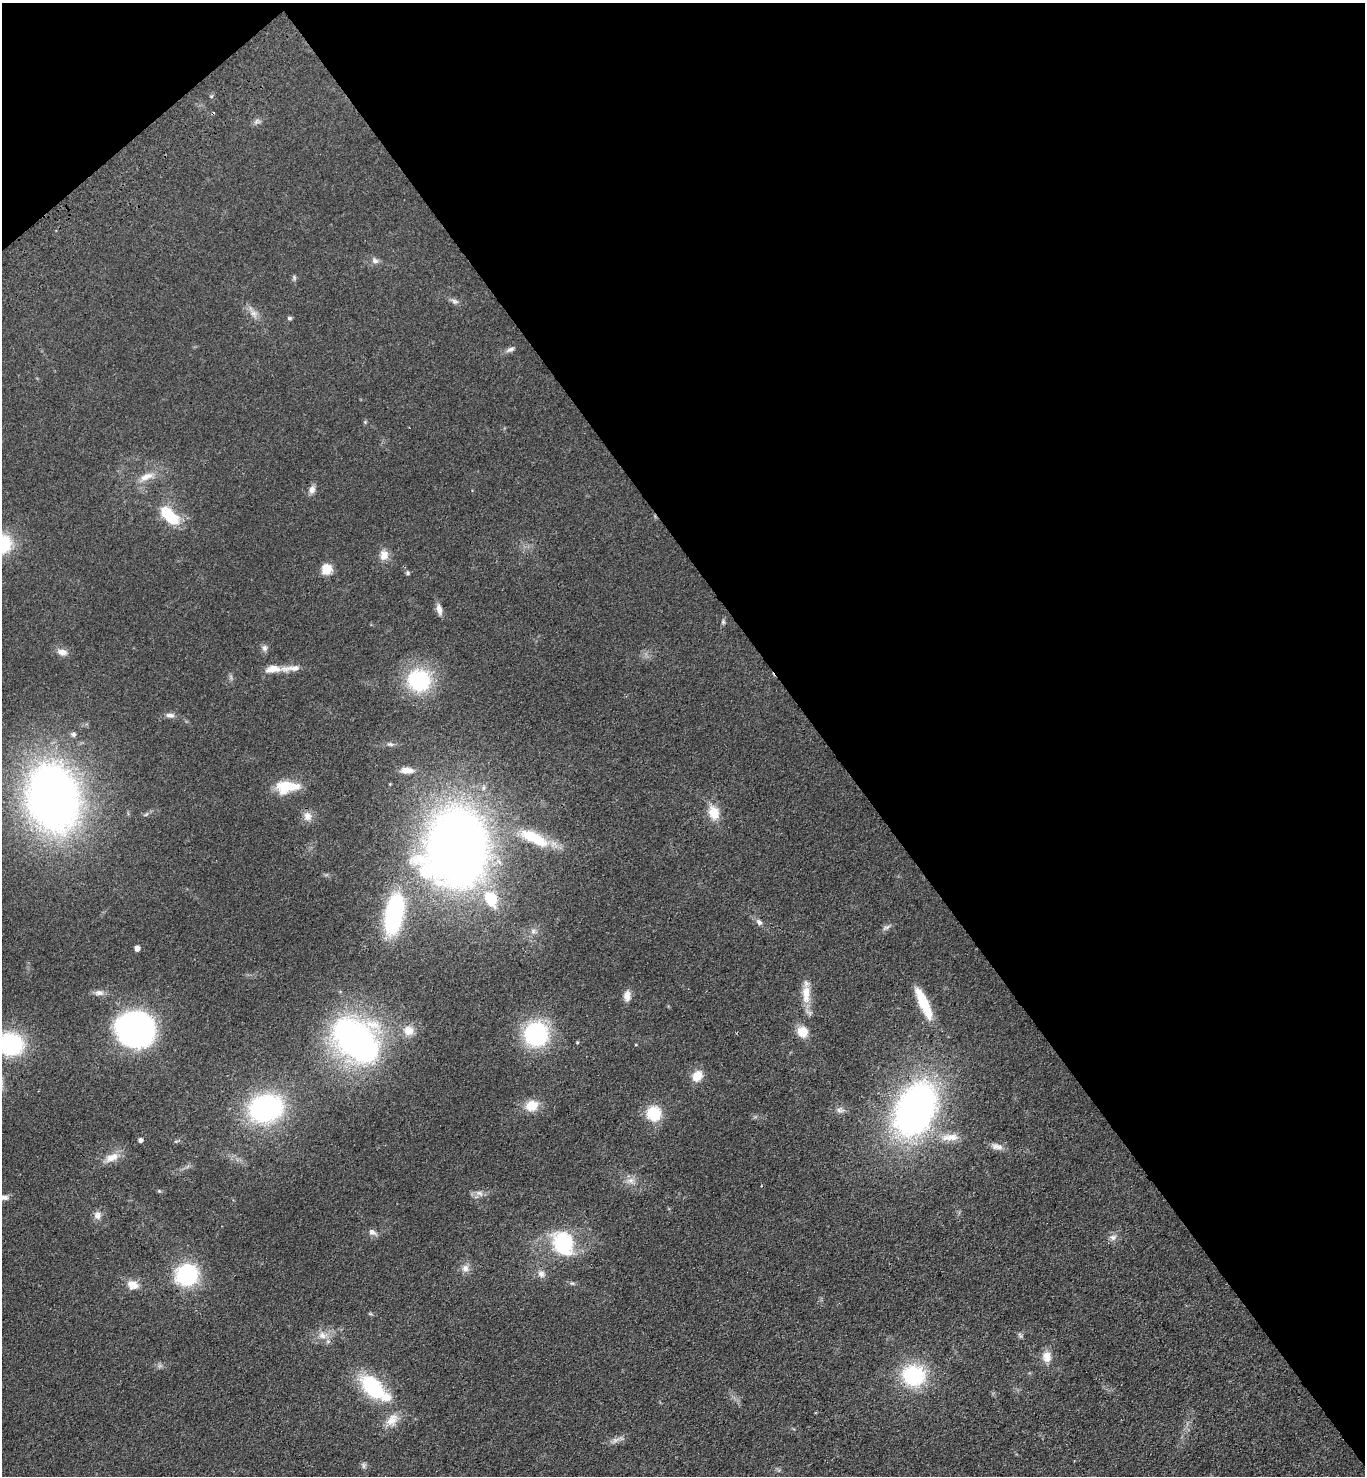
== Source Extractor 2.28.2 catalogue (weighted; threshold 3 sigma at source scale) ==
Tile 3 of 4 x 4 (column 3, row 1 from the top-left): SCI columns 3098-4460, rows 4519-5992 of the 6056 x 6087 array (HDU 1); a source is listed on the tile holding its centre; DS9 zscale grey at full resolution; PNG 1367 x 1478 px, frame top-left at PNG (2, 3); no overlay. Shown black and unused: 41% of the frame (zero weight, under 3 of 4 exposures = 6% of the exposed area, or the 3 px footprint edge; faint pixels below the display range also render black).
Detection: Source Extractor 2.28.2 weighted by HDU 2 'WHT'; one run over the whole footprint, this tile lists its part. Background 0.072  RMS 0.0064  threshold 0.0287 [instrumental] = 3 sigma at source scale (4.5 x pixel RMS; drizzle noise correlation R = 1.50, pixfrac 1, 0.05/0.05 arcsec/px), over >= 5 px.
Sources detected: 79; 1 too faint to see at this stretch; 1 cosmic-ray / hot-pixel residue — not listed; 2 inside a brighter listed object's ellipse — not listed separately; the other 75 listed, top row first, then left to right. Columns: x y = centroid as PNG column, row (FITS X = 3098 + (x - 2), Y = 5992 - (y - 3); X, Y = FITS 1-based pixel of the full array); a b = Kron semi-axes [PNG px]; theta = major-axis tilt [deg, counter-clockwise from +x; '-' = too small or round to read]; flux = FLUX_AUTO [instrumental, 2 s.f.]
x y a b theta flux
257 122 10 6 12 2
375 261 9 7 -30 2.7
294 277 8 4 -90 1.1
454 301 11 7 -27 2.2
254 314 12 7 -55 4
290 318 5 5 - 1.4
510 349 12 6 21 2.3
365 422 5 4 - 0.8
147 476 23 9 22 8
312 490 10 8 75 3.2
168 515 23 10 -44 30
384 555 14 12 81 5.8
326 569 6 5 - 42
407 573 6 5 - 1.1
439 609 15 7 -78 3.8
723 622 7 5 -70 1.1
264 648 9 7 -89 2.2
62 652 12 8 -14 4.4
273 669 23 10 6 7.6
419 680 20 18 -23 58
170 715 13 6 -9 2.8
73 734 7 6 - 1.6
390 744 10 5 -13 1.7
407 770 14 7 -2 6.2
287 787 23 13 6 22
53 798 46 34 -77 540
714 812 19 13 -70 11
146 814 8 3 45 1
307 816 13 11 -72 5
534 838 42 14 -27 26
457 846 58 47 77 690
491 898 19 14 -66 24
394 914 35 14 79 92
759 922 9 6 -44 2.2
886 927 14 4 25 1.9
533 931 7 7 - 2.1
137 948 5 4 - 4.4
99 993 12 7 1 3.3
806 994 27 10 89 11
627 996 13 8 85 4.7
924 1004 37 10 -66 24
135 1029 23 21 -34 310
408 1031 13 12 - 7.3
802 1032 15 13 -46 8.3
536 1034 21 20 - 73
356 1040 36 25 -43 280
577 1042 4 3 - 0.69
10 1044 25 20 -10 68
697 1076 13 10 51 8.9
532 1106 16 13 18 10
265 1108 20 15 13 170
840 1110 11 7 -1 2.8
915 1110 34 21 66 380
654 1113 18 17 - 17
950 1137 25 10 3 8.8
140 1140 4 4 - 2.4
997 1147 17 8 -7 4.1
112 1157 20 10 25 7.8
631 1180 9 8 - 3.6
479 1193 11 6 -10 3.1
3 1198 14 6 10 3.1
97 1215 11 10 - 3.6
372 1232 11 7 -25 3.2
1113 1237 11 8 -2 3.1
563 1244 27 21 -68 49
465 1268 11 9 67 4.1
541 1274 10 9 - 3.4
187 1275 18 17 - 64
133 1285 15 11 -21 7.3
322 1335 12 10 -22 6
1047 1357 15 12 -90 6.7
913 1375 26 23 -8 47
372 1387 33 18 -46 48
392 1420 20 14 53 9.1
364 1465 9 5 85 1.5
Isophote crosses this tile's border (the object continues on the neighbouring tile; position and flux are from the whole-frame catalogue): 2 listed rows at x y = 10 1044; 3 1198